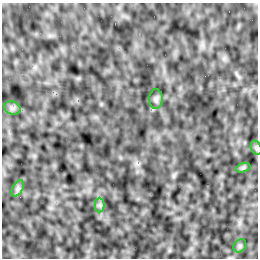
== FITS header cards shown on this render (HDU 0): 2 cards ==
NAXIS1  =                  256 /Number of positions along axis 1
NAXIS2  =                  256 /Number of positions along axis 2

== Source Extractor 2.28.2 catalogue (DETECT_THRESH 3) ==
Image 256 x 256 px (HDU 0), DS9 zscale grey, 1 PNG px = 1 image px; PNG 260 x 260 px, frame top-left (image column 1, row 256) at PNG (2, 3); each listed source drawn as its Kron ellipse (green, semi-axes under 4 px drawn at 4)
Background 6.18e-05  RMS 0.0021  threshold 0.00642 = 3 sigma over >= 5 px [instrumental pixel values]
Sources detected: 7; all 7 listed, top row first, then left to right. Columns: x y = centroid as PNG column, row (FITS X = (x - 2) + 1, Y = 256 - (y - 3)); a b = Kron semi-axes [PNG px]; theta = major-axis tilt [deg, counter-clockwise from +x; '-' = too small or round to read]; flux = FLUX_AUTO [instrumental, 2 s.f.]
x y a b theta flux
156 99 10 6 89 0.4
12 108 8 6 -20 0.43
256 148 7 5 -71 0.23
243 168 7 4 19 0.26
18 188 9 5 59 0.4
100 205 7 5 90 0.36
240 246 7 6 - 0.29
At the frame edge (FLAGS 8, measured only in part): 1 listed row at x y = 256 148